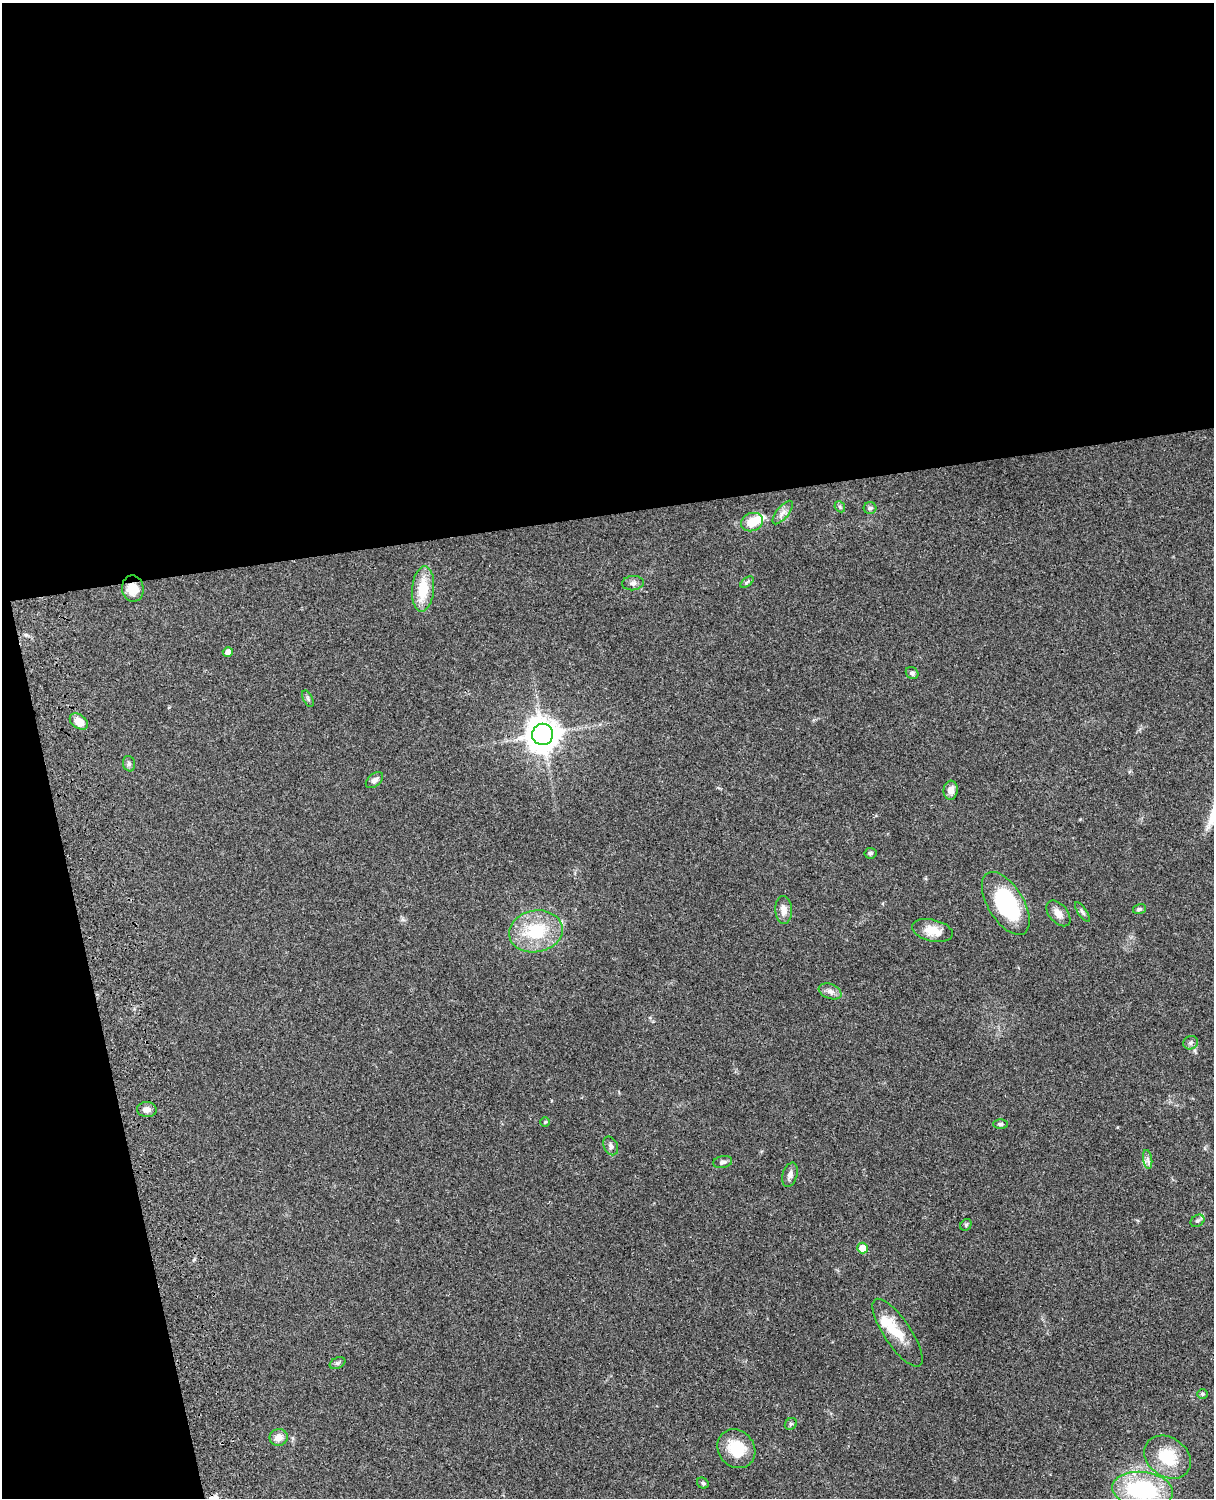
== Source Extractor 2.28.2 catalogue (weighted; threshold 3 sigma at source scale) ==
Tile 1 of 4 x 3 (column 1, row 1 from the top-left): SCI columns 121-1332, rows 3269-4764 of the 5088 x 4927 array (HDU 1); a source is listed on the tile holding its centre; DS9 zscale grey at full resolution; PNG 1216 x 1500 px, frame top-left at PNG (2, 3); each listed source drawn as its Kron ellipse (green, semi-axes under 4 px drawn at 4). Shown black and unused: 39% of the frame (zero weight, under 3 of 4 exposures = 6% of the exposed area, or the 3 px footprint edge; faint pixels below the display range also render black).
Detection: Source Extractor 2.28.2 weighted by HDU 2 'WHT'; one run over the whole footprint, this tile lists its part. Background 0.0801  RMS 0.0058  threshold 0.0261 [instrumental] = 3 sigma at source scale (4.5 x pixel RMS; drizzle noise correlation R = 1.50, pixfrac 1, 0.05/0.05 arcsec/px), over >= 5 px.
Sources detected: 48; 2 inside a brighter object's white glare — neither listed nor drawn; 1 inside a brighter listed object's ellipse — not listed separately; the other 45 listed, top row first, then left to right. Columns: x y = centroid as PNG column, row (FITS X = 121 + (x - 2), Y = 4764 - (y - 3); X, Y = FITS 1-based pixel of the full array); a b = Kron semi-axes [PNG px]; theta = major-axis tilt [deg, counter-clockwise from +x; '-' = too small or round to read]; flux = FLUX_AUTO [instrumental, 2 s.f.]
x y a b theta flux
840 507 6 4 -47 0.93
870 508 6 6 - 1.1
783 513 14 6 51 2.9
752 522 11 9 22 9.2
747 582 7 3 38 0.86
633 583 11 7 6 2
133 589 13 11 -82 8.2
423 589 22 11 84 17
228 652 5 5 - 2.9
912 673 7 5 -40 1.4
308 699 9 4 -64 1.2
79 721 10 7 -36 6.5
543 734 10 10 - 940
129 764 8 6 -76 1.4
374 780 10 6 40 2.2
951 790 9 7 85 3.9
870 853 6 5 - 1
1006 903 35 17 -58 54
1139 909 7 5 17 1
784 910 14 8 -88 4.4
1082 912 11 4 -55 1.3
1058 913 15 9 -49 4.3
932 930 21 11 -14 8.7
536 931 27 21 11 29
830 991 12 7 -21 2.7
1191 1043 7 6 - 1.5
147 1110 10 7 -2 3
545 1122 5 5 - 0.75
1000 1124 7 5 1 1.1
611 1146 10 7 -64 1.9
1148 1159 9 4 -81 1.8
723 1162 9 6 10 1.8
790 1175 12 7 73 2.7
1197 1221 7 5 34 1.2
966 1225 6 5 - 0.87
863 1248 5 5 - 8.2
897 1333 40 13 -56 14
337 1363 8 5 26 1.3
1202 1394 5 5 - 0.77
791 1424 6 5 - 1
279 1437 9 8 - 5
736 1449 20 18 -49 17
1168 1457 25 19 -36 20
703 1483 6 5 - 1.1
1143 1490 30 18 -7 64
Overlapping masked pixels (flux is a lower limit): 1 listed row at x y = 133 589
Isophote crosses this tile's border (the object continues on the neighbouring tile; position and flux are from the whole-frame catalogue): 1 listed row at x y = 1143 1490